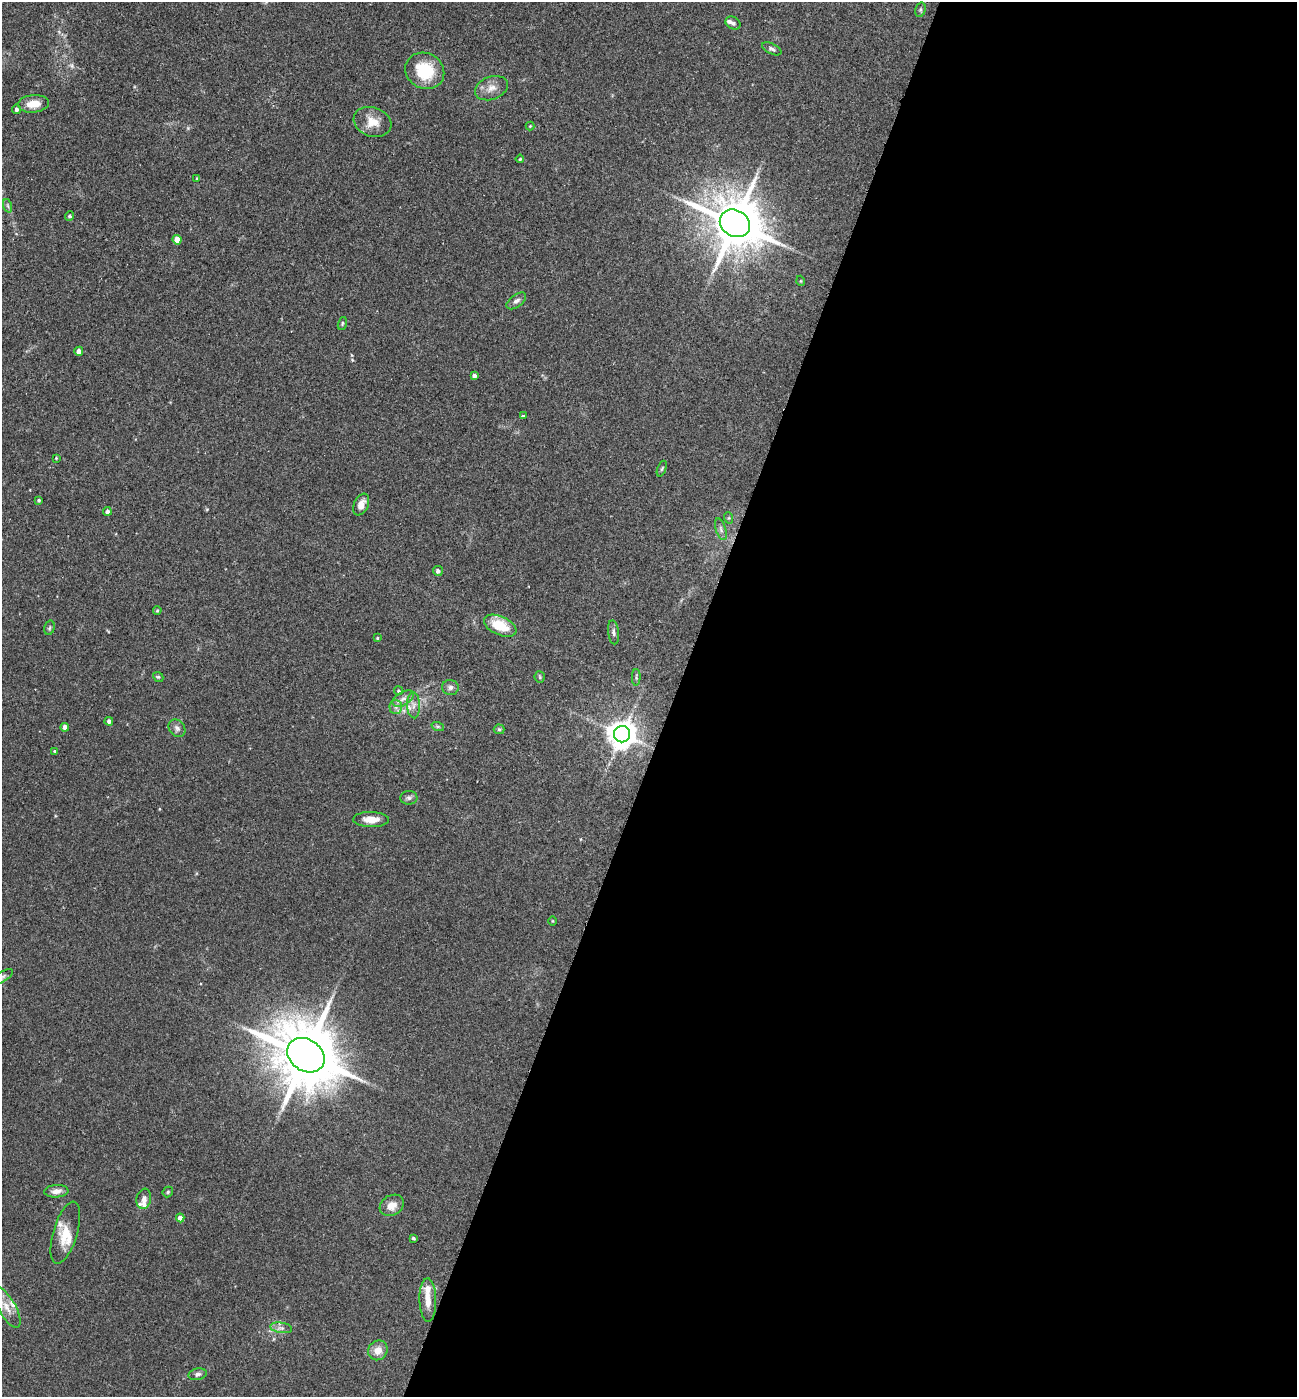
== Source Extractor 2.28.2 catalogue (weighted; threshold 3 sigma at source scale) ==
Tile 12 of 4 x 4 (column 4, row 3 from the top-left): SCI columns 4029-5323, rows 1401-2795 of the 5602 x 5588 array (HDU 1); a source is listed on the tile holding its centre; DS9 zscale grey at full resolution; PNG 1299 x 1399 px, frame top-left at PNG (2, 2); each listed source drawn as its Kron ellipse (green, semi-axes under 4 px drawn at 4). Shown black and unused: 48% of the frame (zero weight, under 2 of 3 exposures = <1% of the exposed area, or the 3 px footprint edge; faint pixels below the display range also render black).
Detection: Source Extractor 2.28.2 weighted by HDU 2 'WHT'; one run over the whole footprint, this tile lists its part. Background 0.102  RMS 0.0072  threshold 0.0324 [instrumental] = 3 sigma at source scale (4.5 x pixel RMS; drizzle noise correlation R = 1.50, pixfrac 1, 0.05/0.05 arcsec/px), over >= 5 px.
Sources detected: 74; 8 inside a brighter listed object's ellipse — not listed separately; the other 66 listed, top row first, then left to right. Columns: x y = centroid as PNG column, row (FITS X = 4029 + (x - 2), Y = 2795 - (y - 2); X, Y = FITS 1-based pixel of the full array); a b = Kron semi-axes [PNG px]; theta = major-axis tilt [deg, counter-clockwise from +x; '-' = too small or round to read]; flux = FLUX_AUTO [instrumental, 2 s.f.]
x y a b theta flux
920 10 7 5 73 1.2
733 23 8 6 -28 1.8
772 49 10 5 -26 1.8
425 71 20 17 -28 30
491 88 17 11 21 6.7
33 104 15 9 6 9.8
16 109 5 4 - 1.7
372 122 19 14 -18 11
530 126 4 4 - 0.66
520 159 4 4 - 0.78
197 179 4 3 - 1.1
8 206 7 4 -71 1.4
70 216 5 4 - 1.5
735 223 16 13 -30 4100
177 240 5 4 - 8.7
801 281 5 3 - 0.57
516 301 11 6 37 2.7
342 323 7 4 72 0.98
79 351 4 4 - 3.5
474 376 4 4 - 2.9
523 416 4 3 - 1.7
56 458 3 3 - 0.59
662 469 8 4 69 1.1
39 500 3 3 - 1.1
361 505 11 7 66 5.4
107 511 4 4 - 2.5
729 518 6 4 -72 0.86
721 529 11 5 -73 2.2
438 571 5 5 - 2.4
157 610 4 3 - 0.76
500 626 17 9 -24 19
49 628 7 5 74 1.3
614 632 12 5 -83 2.1
377 638 3 3 - 0.76
158 677 5 4 - 0.91
540 677 5 5 - 0.96
636 677 8 4 89 1.2
450 687 8 7 - 2.5
399 691 4 4 - 1.1
403 699 11 6 31 3.7
413 705 13 6 -87 3.7
396 707 7 6 - 2.3
109 721 4 4 - 2.3
65 727 4 4 - 4.5
438 727 6 4 -19 1.2
177 728 9 7 -51 2.7
499 729 5 5 - 1
622 734 8 8 - 960
55 751 4 4 - 0.76
409 798 8 7 - 1.9
371 819 18 7 -1 8.2
552 921 5 3 - 0.59
2 977 12 5 32 2.1
306 1055 20 16 -35 6100
56 1191 12 6 5 4.3
168 1192 6 4 47 0.98
144 1199 10 7 80 3.3
392 1205 12 10 30 6.8
180 1218 4 4 - 4.6
65 1233 32 12 73 13
413 1238 4 3 - 1.1
428 1300 22 8 -89 7.7
7 1307 23 8 -60 9.4
281 1328 11 5 -9 2.8
378 1350 10 9 - 6.6
198 1374 9 5 12 2.1
Isophote crosses this tile's border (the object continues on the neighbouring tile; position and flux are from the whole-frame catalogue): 1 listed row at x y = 2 977